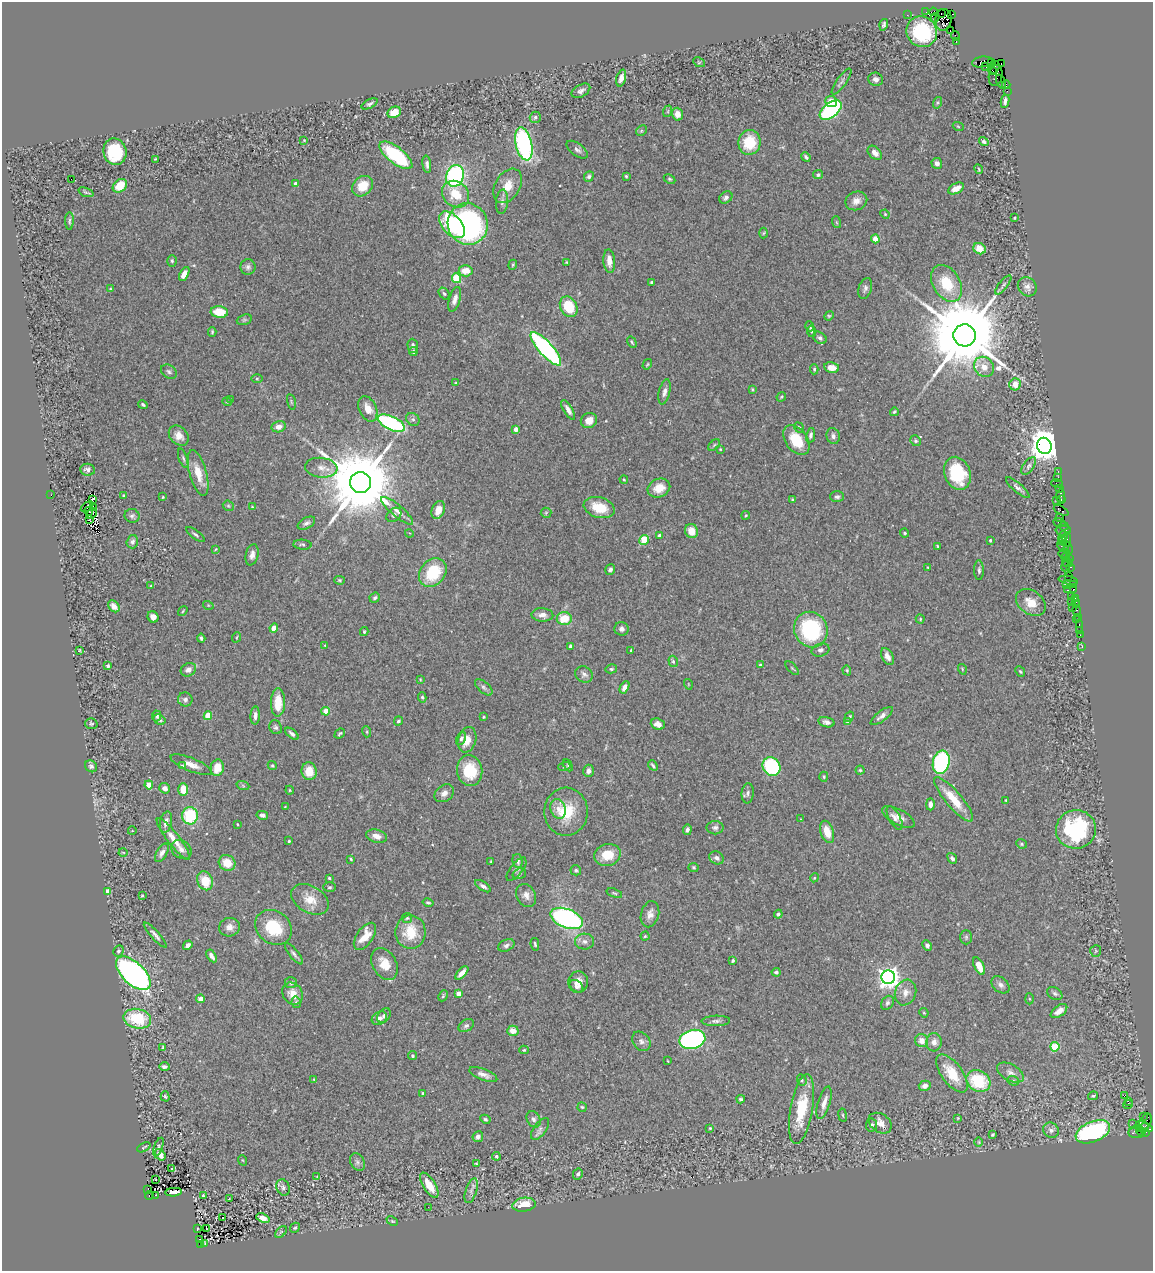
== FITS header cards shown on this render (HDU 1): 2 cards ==
NAXIS1  =                 1151
NAXIS2  =                 1269

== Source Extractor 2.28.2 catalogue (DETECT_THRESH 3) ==
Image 1151 x 1269 px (HDU 1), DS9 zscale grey, 1 PNG px = 1 image px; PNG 1155 x 1273 px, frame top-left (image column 1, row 1269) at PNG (2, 2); each listed source drawn as its Kron ellipse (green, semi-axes under 4 px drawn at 4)
Background 0.836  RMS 0.034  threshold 0.102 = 3 sigma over >= 5 px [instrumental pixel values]
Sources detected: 485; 2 with non-positive FLUX_AUTO (blend fragments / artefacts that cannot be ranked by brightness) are neither listed nor drawn; the other 483 listed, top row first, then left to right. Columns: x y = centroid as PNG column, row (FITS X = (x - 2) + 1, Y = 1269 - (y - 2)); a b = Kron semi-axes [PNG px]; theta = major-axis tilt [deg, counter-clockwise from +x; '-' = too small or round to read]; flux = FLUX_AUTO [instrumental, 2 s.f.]
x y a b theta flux
926 12 3 2 - 6.8
933 12 4 3 - 4.6
941 14 3 2 - 40
952 14 4 2 - 13
907 15 2 2 - 5.8
935 18 5 3 - 320
943 20 11 8 83 670
884 25 6 3 74 4.3
950 31 4 3 - 29
922 32 16 15 - 150
955 36 5 2 - 13
956 42 3 2 - 13
699 62 6 4 -28 3.1
982 62 10 5 9 78
992 62 4 2 - 28
1001 63 3 2 - 13
986 67 4 3 - 270
995 68 6 4 71 630
992 70 5 3 - 270
996 76 10 7 80 15
621 78 8 4 73 14
876 79 7 6 - 9.8
842 81 15 4 54 7
1001 82 8 3 -63 12
1006 85 4 2 - 26
581 91 10 6 29 8.5
1007 91 3 2 - 3.5
831 101 6 5 - 27
1005 101 7 3 82 7.5
937 103 6 4 72 3.6
370 104 9 4 29 5
831 110 13 7 39 380
668 111 6 3 72 2.4
394 112 7 5 27 32
677 114 6 5 - 18
535 117 6 5 - 6
958 126 5 3 - 2.2
641 131 6 4 45 3.8
304 140 4 4 - 1.9
749 142 12 11 - 76
984 142 5 4 - 4.2
524 144 17 8 -77 400
577 150 12 6 -36 7.9
115 152 13 11 -75 130
875 153 8 5 -45 13
396 155 20 8 -38 160
806 157 5 3 - 4.4
156 159 3 2 - 2.3
937 163 5 5 - 9.7
427 164 9 4 -81 7.2
979 169 5 3 - 1.9
818 175 5 4 - 4.9
455 176 11 8 71 380
589 176 5 4 - 5.3
626 176 4 3 - 2.8
71 179 2 2 - 22
669 179 6 4 -27 3.3
295 184 4 3 - 14
120 186 8 6 41 48
362 186 11 9 42 46
508 186 19 12 58 34
956 188 8 5 27 24
86 192 8 3 -19 3.2
456 194 15 12 -41 56
726 198 7 5 36 7.3
856 201 11 9 22 16
502 202 12 6 85 8.6
885 214 5 4 - 2.3
1014 218 3 2 - 1.9
69 221 9 3 89 3.8
836 222 6 4 -70 2.6
468 224 21 20 - 760
452 225 16 9 -47 110
764 233 5 3 - 2.1
875 239 4 4 - 48
980 249 6 5 - 33
172 261 6 4 -88 3.6
609 261 12 5 -85 18
566 262 3 2 - 1.8
513 265 5 4 - 2.9
248 267 7 7 - 7.8
466 271 7 5 5 32
184 274 7 4 63 19
456 278 5 4 - 110
652 282 4 3 - 7.1
947 283 20 13 -58 78
1003 285 12 3 52 5.4
1027 287 10 9 - 14
865 288 11 6 73 8.5
110 289 4 4 - 2.4
444 294 6 4 -50 4.1
455 299 13 5 73 13
569 307 11 8 -63 74
219 312 9 5 -5 53
829 316 5 4 - 2.8
244 320 8 5 18 4.3
810 326 5 3 - 3.8
811 331 6 4 -81 3.3
212 332 5 3 - 3.3
965 335 11 11 - 41000
820 338 7 5 -37 5.4
632 342 6 3 -59 3
413 346 7 5 -87 6.6
546 349 21 7 -48 570
413 352 4 4 - 4.7
647 364 5 3 - 2.5
984 367 11 9 -48 22
832 368 8 5 -10 21
814 369 5 4 - 3.3
169 372 9 6 -34 6.3
257 379 5 3 - 2.3
455 383 4 3 - 2.1
1015 384 6 5 - 28
752 389 3 3 - 2.2
664 392 13 5 77 10
781 397 5 4 - 2.5
231 399 3 3 - 1.3
227 402 4 4 - 2.5
291 402 8 3 -77 2.8
143 405 5 4 - 3.7
368 409 13 8 -66 28
568 410 11 4 -60 12
894 412 4 3 - 3.4
413 419 7 6 - 5.6
589 420 8 7 - 21
391 423 14 6 -25 330
279 427 7 5 13 16
799 428 5 4 - 4
516 429 4 4 - 17
811 435 7 4 78 6.5
179 436 11 8 -46 21
833 436 8 6 -72 9.8
796 440 17 11 -55 65
916 441 5 5 - 4.2
714 445 7 4 45 3.7
1044 446 8 7 - 4500
720 449 3 3 - 1.7
183 458 10 4 -70 4.5
1029 466 10 5 53 6.5
321 468 16 10 -6 21
88 470 7 6 - 8.8
1058 471 2 2 - 17
198 473 24 8 -74 41
957 473 17 13 -70 120
1058 477 4 2 - 26
624 480 4 4 - 2.2
360 483 10 10 - 34000
1057 483 6 2 -18 42
659 488 11 9 22 34
1018 488 15 4 -41 9.2
1060 488 3 2 - 34
51 495 2 2 - 11
123 496 3 3 - 2.1
1060 496 7 3 90 65
163 497 3 2 - 2.2
837 497 7 5 0 5.4
93 499 4 2 - 4.6
793 500 3 3 - 3.7
1057 500 2 2 - 29
1061 500 3 2 - 29
228 506 6 5 - 3.1
87 507 7 3 32 2.6
252 507 4 3 - 1.8
93 508 3 2 - 3.1
599 508 16 10 -16 60
438 510 9 6 69 26
1061 510 8 3 -27 51
89 511 4 2 - 3.9
397 511 20 6 -40 17
546 513 5 5 - 3
91 514 6 3 44 3.6
394 515 8 6 39 5.5
746 515 4 3 - 2.1
132 516 7 7 - 6.2
1059 518 2 2 - 25
89 519 4 2 - 0.56
306 523 9 5 29 7.7
1059 523 6 2 -22 39
1064 526 5 2 - 29
1063 530 7 5 0 140
691 531 7 6 - 27
409 533 4 3 - 2.2
905 533 4 3 - 2.8
195 535 11 4 -38 5.5
659 535 4 4 - 6.2
1063 536 6 3 59 97
1067 539 7 3 -87 58
644 540 5 4 - 77
990 540 3 3 - 3.6
1063 541 4 3 - 22
132 542 7 5 74 7.9
302 545 9 5 -5 5.1
938 546 4 2 - 2.1
1063 547 6 2 -34 40
215 549 4 2 - 1.8
1068 549 7 3 -80 69
1064 553 6 3 3 120
252 555 11 6 77 12
1066 557 4 3 - 33
1070 559 3 2 - 24
1067 563 5 3 - 43
1066 566 6 4 64 40
928 567 3 2 - 1.9
1070 567 3 2 - 12
610 570 5 5 - 6.6
979 570 10 5 -90 5.4
433 573 16 12 52 100
1069 576 2 2 - 16
340 580 5 4 - 3
1068 580 10 3 -11 45
1066 584 4 2 - 57
1073 584 3 2 - 26
151 586 4 3 - 2.4
1073 589 3 3 - 26
1067 590 3 2 - 31
1072 596 3 2 - 25
375 598 5 4 - 5
1075 598 3 2 - 14
1072 601 3 3 - 29
1075 601 3 2 - 18
1031 602 16 11 -37 32
208 605 5 3 - 2.1
1076 605 2 2 - 11
114 606 7 5 -47 17
1072 607 2 2 - 190
183 611 5 3 - 2.1
1077 611 5 3 - 28
542 615 11 6 -4 13
153 617 6 5 - 11
1078 617 3 2 - 5.1
564 618 7 6 - 51
920 619 4 4 - 2.8
1076 620 3 2 - 11
1079 624 3 2 - 27
274 628 4 4 - 29
621 629 7 7 - 8.7
811 630 18 16 -64 200
1079 630 2 2 - 5.7
364 632 4 3 - 3.1
1080 635 2 2 - 15
237 637 5 3 - 2.3
201 638 4 3 - 4.5
325 645 3 3 - 1.8
570 646 4 3 - 4.9
1082 647 3 2 - 5.5
79 650 3 2 - 1.8
631 650 3 3 - 5.4
820 650 9 6 15 7
887 656 9 5 -63 16
673 661 6 4 -72 4
761 665 3 3 - 5.3
108 666 4 3 - 3.4
792 668 8 3 -45 3.2
611 669 5 4 - 4.1
962 669 5 3 - 2.1
188 670 8 6 30 13
847 670 5 4 - 3
1020 672 6 4 -48 3
584 674 9 7 -35 8.7
420 679 3 2 - 1.9
688 684 5 3 - 1.7
484 687 10 5 -42 6.7
624 687 6 4 61 11
422 697 5 4 - 3
185 700 7 7 - 7.3
278 703 14 7 89 49
326 711 4 4 - 51
157 716 5 4 - 4.7
208 716 4 4 - 66
255 716 9 4 88 10
882 716 13 5 37 11
484 717 3 3 - 1.9
849 717 5 4 - 3.4
160 720 6 4 -31 7.3
398 721 5 4 - 4.5
826 722 8 5 -14 8.7
848 722 4 3 - 16
91 724 6 5 - 3.9
658 724 7 5 -21 12
276 727 7 6 - 5.4
367 732 5 3 - 2.7
292 734 8 4 -40 8.1
340 734 6 3 42 3
461 738 6 4 61 4.9
467 740 13 9 74 27
941 762 12 8 77 330
191 765 22 6 -21 21
568 765 6 4 -64 3.1
653 765 5 2 - 4.3
91 766 6 5 - 5.9
182 766 4 4 - 3.3
272 766 5 4 - 2.7
771 766 10 8 -49 210
564 767 6 3 19 2.1
217 768 8 6 77 34
860 770 4 4 - 3
309 771 9 7 -82 38
470 771 15 12 -82 82
588 771 6 5 - 9.6
824 777 5 4 - 2.5
149 785 4 4 - 44
243 786 6 4 -20 3.2
165 788 5 5 - 12
183 789 6 5 - 41
290 790 4 3 - 2.6
444 793 10 8 36 13
748 793 10 6 85 7.5
954 799 28 8 -49 60
1006 800 3 3 - 2.2
930 804 6 4 90 10
285 807 3 2 - 1.5
558 809 10 7 -74 16
566 812 24 22 88 83
262 815 6 4 -12 7.9
190 816 8 7 - 120
898 817 18 7 -28 19
895 818 13 5 -61 9.6
801 819 4 2 - 1.5
166 822 11 6 78 14
237 824 3 2 - 1.8
715 828 8 6 0 7
1076 829 20 19 - 240
687 830 5 4 - 6.4
132 831 4 3 - 1.8
827 832 11 6 -71 33
377 836 11 6 -15 17
173 839 26 6 -52 33
289 841 3 3 - 2.9
1021 844 5 4 - 3.4
181 849 11 8 -35 13
123 852 4 3 - 1.9
162 853 10 5 59 10
607 855 13 11 16 49
717 858 7 6 - 8.5
952 858 6 4 -52 6.5
351 859 4 2 - 2.9
491 861 4 2 - 1.8
518 861 7 5 -80 9.1
227 863 8 7 - 40
694 867 5 4 - 3.2
517 869 14 6 52 8
576 870 5 5 - 4.4
519 874 7 5 18 3.9
329 878 3 3 - 3.1
814 878 4 3 - 2
205 881 10 7 -68 54
483 886 9 4 -33 7.4
330 887 6 4 0 3.7
107 892 4 4 - 28
614 893 8 4 -18 3.3
526 895 12 9 -59 16
142 896 3 2 - 2.2
310 899 20 13 -30 40
428 903 5 4 - 3.5
650 914 13 9 76 16
778 914 4 4 - 6.2
407 918 5 5 - 3.1
567 918 17 9 -21 500
229 927 10 9 - 18
273 927 19 16 -36 100
410 932 17 15 -88 65
155 935 16 4 -48 9.8
365 936 15 8 55 37
645 936 4 4 - 3.1
966 937 7 5 -90 4.5
585 942 9 8 - 10
535 944 6 3 -80 3.3
188 945 5 4 - 13
506 945 8 5 26 6.8
927 945 5 4 - 6.2
118 951 6 5 - 4.5
1096 951 6 5 - 4.1
294 954 13 4 -51 7.1
211 956 7 3 -58 11
733 960 4 3 - 5.7
385 964 17 12 -59 36
979 966 9 4 -64 32
776 972 4 4 - 4.3
133 973 21 11 -44 830
462 973 8 4 46 17
888 977 7 7 - 1600
578 982 11 10 - 21
291 983 6 5 - 5.2
1000 985 10 7 -40 9.9
576 986 7 5 -35 7.8
905 992 13 10 69 19
458 993 4 4 - 27
293 994 12 9 -56 24
1055 994 8 6 -32 5.5
443 996 6 3 65 2.7
201 999 4 4 - 22
1029 999 5 3 - 2.6
296 1002 6 4 -78 4.1
887 1003 7 5 58 6.8
1059 1011 9 5 37 17
924 1013 5 3 - 2.3
384 1016 8 6 53 6.3
379 1018 8 6 30 10
137 1019 14 9 -12 110
716 1021 14 5 2 7.9
466 1026 8 5 31 6.5
513 1031 5 5 - 24
692 1039 13 9 15 590
922 1040 6 6 - 21
641 1041 10 8 -52 9.8
934 1042 9 7 86 14
1055 1047 4 4 - 86
163 1048 4 3 - 3.6
524 1050 4 4 - 3.3
412 1056 4 4 - 3.4
668 1061 3 2 - 1.4
164 1067 5 4 - 8.3
952 1073 22 10 -53 62
1010 1073 15 8 -29 14
483 1075 15 5 -21 14
314 1079 4 3 - 1.8
802 1080 6 4 -71 4.3
978 1081 12 10 -28 110
1013 1081 6 4 -21 3.8
925 1086 6 5 - 10
423 1094 4 3 - 3.9
1125 1095 4 2 - 31
165 1096 5 4 - 2.9
1093 1096 5 3 - 3.1
741 1099 4 3 - 4
1128 1101 2 2 - 960
824 1103 17 6 73 20
1128 1104 5 3 - 2.2
582 1107 5 4 - 2.8
801 1109 35 11 80 100
843 1115 7 3 -81 2.9
1143 1117 2 2 - 4
958 1118 3 2 - 1.8
485 1119 5 4 - 4
533 1119 8 6 -58 8.5
880 1123 12 9 -35 19
1132 1123 2 2 - 35
1145 1123 10 5 62 130
871 1125 6 5 - 8.3
1141 1126 7 5 -4 300
710 1128 3 3 - 3
1146 1128 7 3 -8 150
540 1129 12 6 54 9.3
1051 1130 8 7 - 10
1141 1131 4 3 - 46
1093 1132 18 10 22 340
1146 1132 3 2 - 35
1136 1133 8 5 -5 49
992 1135 3 3 - 2.8
478 1137 5 5 - 8.4
979 1142 4 3 - 2
144 1147 7 3 27 3.4
158 1147 10 4 70 4.6
160 1155 6 4 -55 16
496 1156 4 4 - 3.5
242 1160 5 3 - 2.2
357 1162 9 6 -63 7.4
476 1164 3 2 - 1.9
172 1169 3 3 - 37
578 1174 6 4 61 4.9
317 1176 3 2 - 1.5
155 1179 2 2 - 2.9
429 1185 14 6 -58 39
283 1187 8 6 -69 7.2
148 1189 3 2 - 12
471 1191 13 5 73 9.8
174 1192 8 3 5 8.1
149 1195 4 3 - 250
155 1195 2 2 - 21
203 1195 3 2 - 2.3
229 1199 3 2 - 1.3
524 1205 12 7 8 48
428 1207 3 2 - 1.9
223 1218 3 3 - 45
263 1218 7 4 -20 16
392 1221 6 4 -24 2.5
295 1228 5 4 - 4
197 1229 3 2 - 1.9
206 1229 2 2 - 1.7
281 1232 7 4 44 3.6
199 1239 4 3 - 18
205 1243 3 3 - 23
200 1245 3 3 - 160
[2 non-positive-flux detections neither listed nor drawn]